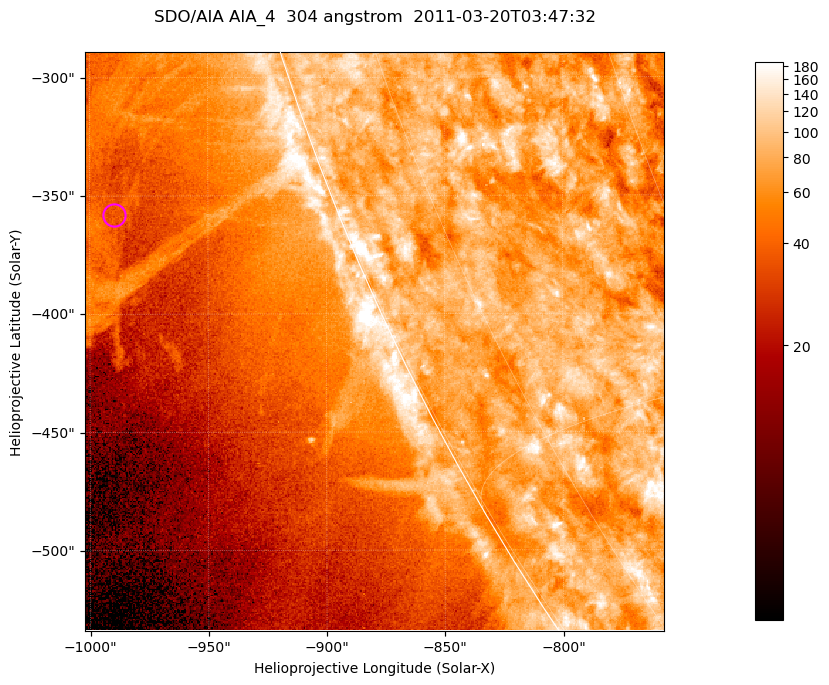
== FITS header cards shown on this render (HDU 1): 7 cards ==
TELESCOP= 'SDO/AIA '           / For AIA: SDO/AIA
INSTRUME= 'AIA_4   '           / For AIA: AIA_ATA1, AIA_ATA2, AIA_ATA3 or AIA_AT
WAVELNTH=                  304 / [angstrom] Wavelength
WAVEUNIT= 'angstrom'           / Wavelength unit: angstrom
DATE-OBS= '2011-03-20T03:47:32.134' / [ISO] Date when observation started; ISO 8
CTYPE1  = 'HPLN-TAN'           / CTYPE1; Typically HPLN
CTYPE2  = 'HPLT-TAN'           / CTYPE2; Typically HPLT

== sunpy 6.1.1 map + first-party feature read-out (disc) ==
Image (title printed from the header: SDO/AIA AIA_4  304 angstrom  2011-03-20T03:47:32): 408 x 408 px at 0.6 arcsec/px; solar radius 964 arcsec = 1606 px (partial field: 0.9% of the solar disc is inside the frame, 45% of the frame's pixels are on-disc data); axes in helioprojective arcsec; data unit not stated in the header (colour bar unlabelled)
Orientation: roll -0.132 deg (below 1 deg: not rotated)
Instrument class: DISC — disc imager (sunpy class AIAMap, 304 A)
Bright regions (active regions / flare kernels): reference = the on-disc median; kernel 3 px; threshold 5 sigma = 110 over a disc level ~79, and >= 1.15x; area >= 166 px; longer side >= 5 px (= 3 arcsec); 0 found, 0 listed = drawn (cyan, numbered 1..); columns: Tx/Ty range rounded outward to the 2 arcsec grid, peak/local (2 s.f.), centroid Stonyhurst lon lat
Off-limb structures (1.02-1.3 R_sun): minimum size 83 px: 4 found; the strongest spans PA ~105..115 deg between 1.05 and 1.13 R_sun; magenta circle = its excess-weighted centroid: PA ~110 deg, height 1.09 R_sun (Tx ~-990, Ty ~-358 arcsec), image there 1.6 x the reference